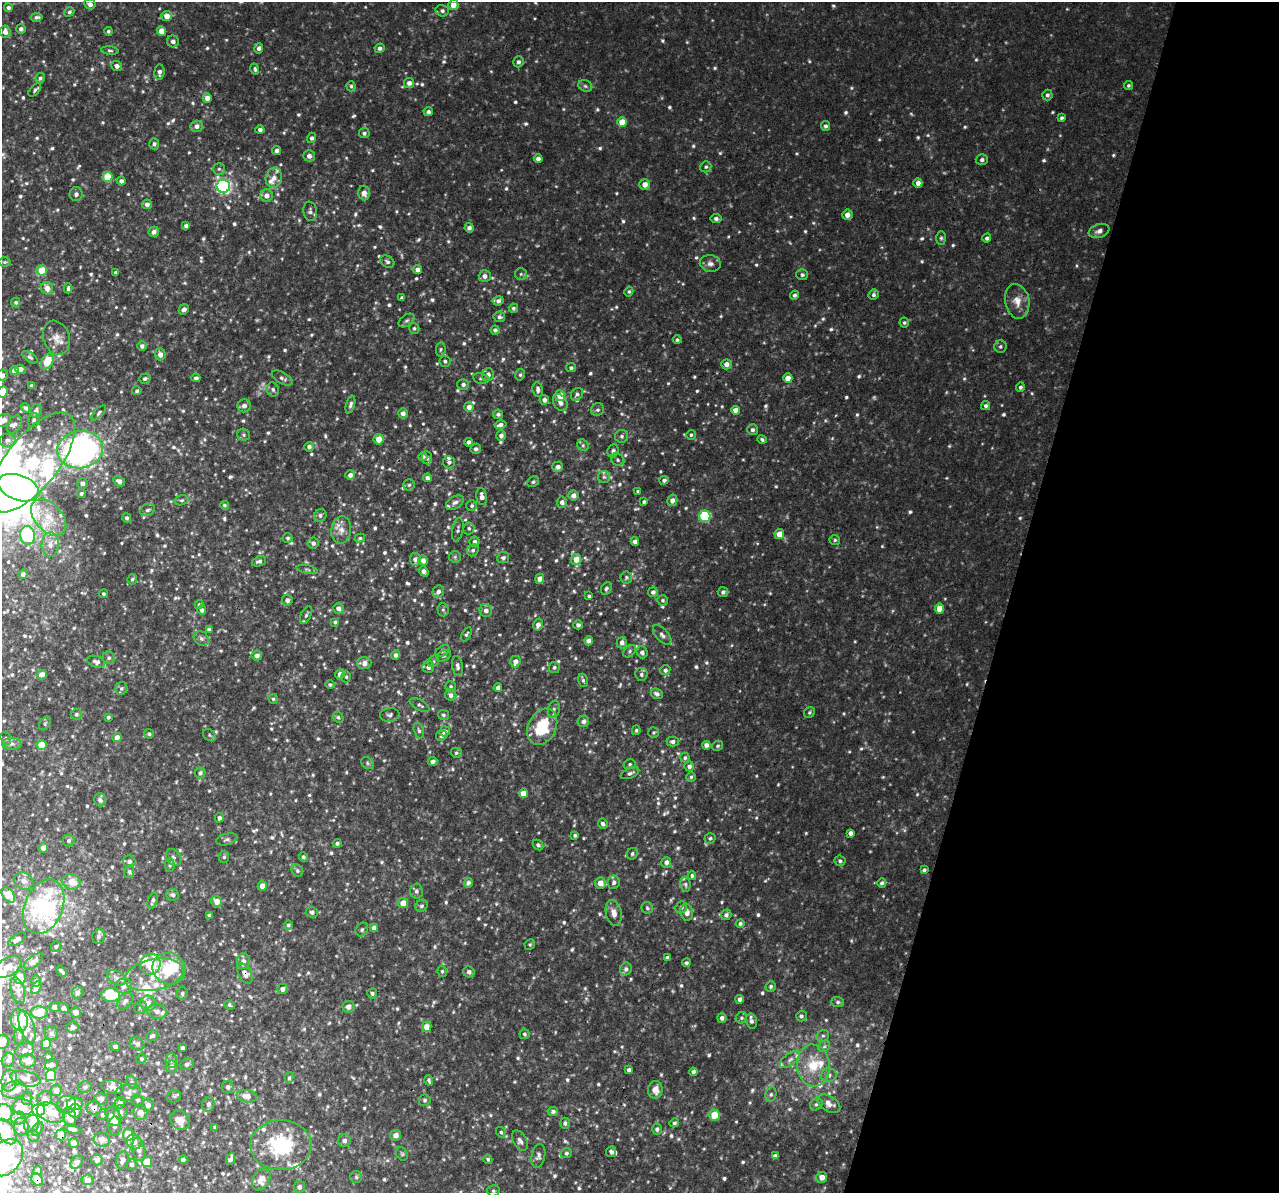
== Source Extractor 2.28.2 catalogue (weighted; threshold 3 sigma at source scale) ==
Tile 8 of 4 x 4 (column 4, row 2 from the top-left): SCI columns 3869-5145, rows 2759-3949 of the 5159 x 5407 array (HDU 1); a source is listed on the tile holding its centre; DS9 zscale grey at full resolution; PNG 1281 x 1195 px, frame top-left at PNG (2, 2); each listed source drawn as its Kron ellipse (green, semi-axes under 4 px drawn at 4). Shown black and unused: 21% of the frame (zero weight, under 3 of 4 exposures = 4% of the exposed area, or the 3 px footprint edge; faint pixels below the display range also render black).
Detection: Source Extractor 2.28.2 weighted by HDU 2 'WHT'; one run over the whole footprint, this tile lists its part. Background 0.0149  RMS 0.0048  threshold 0.0218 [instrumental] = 3 sigma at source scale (4.5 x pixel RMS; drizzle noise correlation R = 1.50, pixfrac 1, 0.0396/0.0396 arcsec/px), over >= 5 px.
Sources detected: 1011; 8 too faint to see at this stretch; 10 inside a brighter object's white glare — neither listed nor drawn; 54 inside a brighter listed object's ellipse — not listed separately; of the other 939, all 500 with FLUX_AUTO >= 0.839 (the completeness limit of this list) listed and drawn (439 fainter detections not listed), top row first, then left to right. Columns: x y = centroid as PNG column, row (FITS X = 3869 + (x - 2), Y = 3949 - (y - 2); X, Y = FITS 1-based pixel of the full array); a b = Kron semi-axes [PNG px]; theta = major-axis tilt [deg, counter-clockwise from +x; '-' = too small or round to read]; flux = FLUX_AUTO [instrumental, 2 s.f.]
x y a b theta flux
90 4 6 5 - 2.3
453 5 5 5 - 4.3
8 8 4 4 - 1.5
442 11 6 5 - 1.4
69 12 5 4 - 0.96
167 16 5 5 - 4.5
37 17 6 4 10 1.1
21 29 5 4 - 1.7
108 31 4 4 - 0.91
161 31 4 4 - 5.2
5 32 6 5 - 2.7
173 41 6 6 - 2
259 48 5 4 - 1.7
379 48 5 4 - 1.4
110 50 8 4 -5 0.9
518 62 5 5 - 1.2
117 66 5 5 - 1.7
255 69 6 4 -72 0.9
159 72 7 5 86 1.7
40 78 5 4 - 0.98
409 83 5 5 - 2.4
351 86 5 4 - 0.86
585 86 7 5 -23 1
1128 86 4 4 - 0.85
35 90 8 4 48 1
1047 95 5 5 - 1.1
207 98 4 4 - 3.4
428 112 5 4 - 1.4
1062 118 4 4 - 0.91
622 122 5 5 - 7.3
197 126 6 5 - 2.5
825 126 5 4 - 1.2
260 130 4 4 - 1.8
364 133 5 5 - 1.3
311 138 5 4 - 1.4
154 144 5 5 - 1.3
277 150 5 4 - 1.4
309 156 5 5 - 2
538 159 4 4 - 1.9
982 160 6 5 - 1.3
706 167 5 5 - 0.93
219 169 6 6 - 0.95
108 177 5 5 - 15
274 178 10 8 77 3.1
121 181 4 4 - 2
918 183 5 4 - 2.4
645 184 5 5 - 3.7
223 186 7 6 - 110
364 193 7 6 - 2.8
76 194 7 6 - 1.7
266 196 6 6 - 3.5
147 204 5 5 - 1.9
310 211 9 7 -81 1.7
847 215 5 5 - 2.9
716 219 5 4 - 1.5
186 226 4 4 - 1.4
469 228 4 4 - 1.9
1099 231 11 6 18 2.8
154 232 5 5 - 2.2
941 238 7 5 -89 0.91
987 238 4 4 - 1.4
5 262 6 5 - 0.85
387 262 7 5 -32 1.3
710 263 10 8 -9 2.4
42 270 5 5 - 14
417 270 4 4 - 2.4
116 273 4 3 - 1.3
521 274 6 6 - 1
802 275 6 5 - 1.2
485 276 6 6 - 2.1
47 288 6 6 - 4.4
68 288 5 3 - 1
629 291 5 4 - 0.85
794 295 5 4 - 1.4
874 295 5 5 - 1.2
402 298 3 3 - 1.1
498 301 5 4 - 1.6
1017 301 17 12 -79 5.8
16 302 5 4 - 0.9
513 308 4 4 - 1
184 309 5 4 - 1.8
499 317 6 5 - 1.3
407 320 9 5 35 1.2
904 323 5 5 - 0.86
414 328 5 5 - 0.86
495 330 4 4 - 1.3
56 338 17 13 -71 4.8
677 340 4 4 - 0.9
142 346 5 5 - 1.7
1000 346 6 6 - 1.1
441 349 7 4 83 0.9
160 354 6 5 - 2.6
30 357 9 4 -35 1
47 361 8 5 59 14
445 361 5 5 - 1.1
726 364 5 5 - 2.8
571 368 5 4 - 1
20 369 5 4 - 2.1
14 371 4 4 - 2.8
2 375 5 5 - 1.7
488 375 6 6 - 2.6
520 375 6 4 75 0.89
196 378 4 3 - 1.2
282 378 11 5 -29 1.7
788 378 4 4 - 5.2
145 379 6 5 - 1.2
481 379 8 5 -9 1.1
463 384 6 5 - 1.4
32 386 4 3 - 1.5
1020 387 4 4 - 1.1
273 389 7 6 - 1.3
538 389 7 5 -83 1.7
137 391 5 4 - 0.89
2 392 6 5 - 9.9
577 394 7 5 49 1.2
560 396 5 5 - 6.4
544 400 5 4 - 1.8
560 402 9 6 -57 2.2
350 405 9 4 74 1.3
244 406 7 6 - 2
986 406 4 4 - 1.2
469 407 5 5 - 2.8
26 408 5 4 - 1.3
597 410 7 6 - 1.2
735 410 4 4 - 3.1
36 411 7 5 62 2
99 413 9 4 47 1
403 413 5 5 - 2.4
498 414 5 4 - 1.2
3 420 8 6 29 3
34 420 7 6 - 1.1
15 424 10 6 61 1.7
500 425 6 4 13 1.8
752 430 5 5 - 1.4
243 435 6 6 - 1
691 435 5 5 - 0.9
501 436 5 5 - 2.1
622 436 6 6 - 1.3
379 439 5 5 - 5.7
762 439 5 4 - 0.87
7 440 8 6 10 1.6
469 442 4 4 - 1.8
583 445 6 5 - 1.1
309 447 5 4 - 1.8
476 449 5 5 - 1.4
80 450 23 18 8 150
613 451 6 5 - 1.3
423 457 4 4 - 1.2
427 458 6 5 - 1
618 460 7 5 -35 1.2
32 462 60 26 51 64
449 462 6 6 - 1.3
558 467 5 5 - 2.3
350 475 5 4 - 2.3
604 477 6 6 - 1.2
427 478 4 4 - 1.6
664 480 4 4 - 1.5
119 481 6 5 - 2.4
533 482 6 5 - 0.97
82 483 5 5 - 2.1
409 485 5 5 - 1
18 488 21 12 -19 160
638 491 4 4 - 0.96
81 494 4 4 - 1
482 496 8 5 -81 2.8
573 496 5 5 - 2.7
182 500 7 5 15 0.92
672 500 6 5 - 2.6
455 502 10 6 31 1.7
562 502 5 5 - 2
644 502 4 3 - 0.86
224 505 4 4 - 0.93
472 506 5 5 - 1
148 510 8 6 20 1.4
320 515 6 6 - 1.2
705 516 6 5 - 44
49 517 21 13 -48 12
127 518 5 4 - 1.2
469 528 6 5 - 0.97
341 530 14 10 82 4.6
458 530 12 5 80 1.4
779 534 5 5 - 6.1
27 535 9 7 -84 46
288 538 5 5 - 0.98
360 538 5 4 - 0.89
835 540 5 4 - 0.86
475 541 5 5 - 1.3
635 542 4 4 - 2.2
313 543 6 5 - 1.6
50 545 12 8 88 3.8
473 550 6 5 - 1.1
455 557 6 5 - 0.85
503 558 6 5 - 1.2
415 559 6 5 - 2.5
576 559 5 5 - 5.3
259 561 7 5 21 1.6
423 561 5 5 - 2.7
307 569 11 3 -11 0.94
424 571 5 4 - 2.1
23 574 4 4 - 1.8
626 577 6 6 - 1
132 579 5 5 - 0.91
540 579 5 4 - 4
606 589 7 5 65 1
438 592 6 5 - 2
653 592 5 4 - 1.8
723 592 5 5 - 1.5
103 594 4 4 - 0.87
589 596 3 3 - 0.9
287 600 5 5 - 2
663 600 5 5 - 0.96
199 605 4 4 - 0.87
338 608 5 5 - 2.3
939 608 5 4 - 7.1
202 610 4 4 - 1.7
443 610 6 5 - 0.99
486 611 6 6 - 2.2
306 615 9 5 64 1.2
335 622 4 3 - 0.86
538 625 6 5 - 2.2
578 625 4 4 - 1.3
209 630 4 3 - 1.5
466 634 8 4 60 0.9
662 635 12 6 -47 2
201 639 8 6 -38 1.4
589 641 4 4 - 2.4
622 643 6 5 - 2.4
443 651 8 5 29 0.89
630 651 7 5 43 1
642 652 6 5 - 1.9
257 655 5 5 - 2.5
395 655 5 4 - 1.8
443 656 8 5 26 1
109 658 6 6 - 1.3
433 661 6 5 - 0.87
96 662 9 5 -19 1.9
515 662 6 5 - 3.6
364 663 7 6 - 3.4
457 666 10 5 -82 1.7
428 667 6 6 - 2.3
554 667 5 5 - 1.1
665 670 5 5 - 1.4
340 674 5 4 - 3
641 674 6 6 - 1.3
42 675 5 4 - 4.1
346 677 5 5 - 0.84
583 680 6 5 - 0.97
330 685 4 4 - 0.91
451 687 5 5 - 0.91
498 687 4 4 - 1.8
121 688 6 6 - 1.2
657 694 6 5 - 1.9
451 695 6 5 - 2
273 699 5 5 - 0.84
419 705 11 5 -29 1.2
554 709 9 5 74 1.5
809 712 6 5 - 0.88
76 714 5 5 - 1.1
390 715 10 7 7 1.6
443 715 5 5 - 0.91
108 717 3 3 - 0.97
338 717 6 4 -39 0.87
583 721 6 5 - 1.9
45 723 7 5 56 0.94
542 727 19 14 63 21
636 730 5 4 - 0.86
419 731 8 5 -72 1
445 731 5 5 - 2
653 733 5 5 - 0.85
149 734 5 4 - 1
209 735 7 5 -39 0.85
441 735 5 5 - 1.8
117 737 4 4 - 4.5
6 738 7 5 -71 0.89
673 742 6 5 - 1.5
12 744 10 6 -1 1.7
42 745 5 5 - 13
706 745 4 4 - 2.1
717 746 6 5 - 0.84
456 753 5 5 - 0.88
685 758 5 4 - 1
432 761 5 4 - 1.6
367 763 7 5 -40 1
630 764 6 5 - 0.88
689 766 5 4 - 1.6
200 773 5 5 - 1.3
630 773 10 5 23 1.3
691 777 5 5 - 0.89
523 793 4 4 - 6
100 800 6 5 - 2
219 818 5 4 - 1.4
603 824 5 5 - 1.5
850 833 4 4 - 2.1
575 835 3 3 - 0.97
710 838 5 5 - 0.92
227 839 11 5 14 1.2
69 841 6 6 - 1.6
337 843 4 4 - 1
538 845 6 4 -45 0.95
43 848 5 4 - 3.3
632 854 6 5 - 1.1
173 857 9 6 -51 1.5
224 857 6 5 - 1
303 857 5 4 - 1.2
840 861 5 5 - 1.1
129 862 6 6 - 1.7
666 862 5 5 - 1.8
170 865 6 5 - 0.93
297 870 6 5 - 1.1
924 870 4 3 - 1.2
129 872 6 5 - 0.85
692 876 4 3 - 0.9
24 881 10 8 -30 3.2
71 882 9 7 -20 6.4
614 882 7 6 - 1.6
468 883 5 4 - 1.5
600 883 6 5 - 4
882 883 5 4 - 1.3
685 884 8 5 -83 1.2
262 886 5 4 - 3.4
416 891 7 6 - 1.5
8 895 9 5 -55 12
172 895 6 5 - 1.3
153 900 8 4 69 1.5
217 901 5 5 - 4.4
403 903 5 5 - 6
421 906 6 5 - 1.1
44 907 28 19 68 57
681 907 6 5 - 1.5
647 908 6 5 - 0.86
312 912 6 5 - 1.4
687 912 8 6 -82 3.2
614 913 13 7 -77 3.7
209 915 3 3 - 0.91
726 915 5 5 - 1.5
740 924 4 4 - 1.2
288 925 4 4 - 1.1
374 928 4 4 - 2.5
362 929 7 5 58 1.1
99 936 7 6 - 1.6
17 939 10 5 34 2.6
530 944 5 5 - 0.86
56 947 5 5 - 1.1
667 958 4 3 - 1.4
33 961 11 5 36 2.5
243 961 8 6 85 2.4
686 963 4 4 - 0.9
150 964 10 10 - 21
8 967 15 9 32 5.7
169 969 17 15 -29 17
626 969 6 5 - 1.6
61 971 6 3 -47 1.2
442 971 5 4 - 0.85
469 972 6 5 - 1.8
245 973 11 6 -61 2.9
154 975 30 15 12 17
20 977 6 6 - 5.8
117 978 10 7 -30 2.1
36 981 6 4 -89 0.86
124 986 8 7 - 2.9
771 986 5 5 - 0.97
36 988 6 4 59 6.9
283 989 5 5 - 2.1
18 991 13 6 -74 2.9
77 993 6 5 - 1.9
182 993 6 5 - 1.1
372 993 5 5 - 1.1
111 995 9 7 -1 22
740 999 4 4 - 1.9
125 1001 9 6 48 1.9
838 1002 6 5 - 1
148 1003 8 7 - 3.8
230 1005 5 4 - 1
54 1007 5 5 - 2.3
141 1007 7 6 - 1
348 1007 6 5 - 2.9
64 1008 6 4 -48 1.2
157 1011 10 7 -12 2.5
76 1012 5 5 - 3.3
39 1013 8 6 -2 11
801 1016 5 5 - 1.1
722 1018 4 4 - 1.6
741 1018 6 5 - 0.94
19 1020 11 8 -77 13
751 1021 7 5 -76 1.6
27 1027 16 7 -71 3.9
73 1027 6 5 - 1.7
426 1027 5 5 - 4.4
51 1033 7 6 - 1.4
524 1034 5 5 - 0.89
19 1036 8 5 89 1.2
152 1036 6 5 - 1.4
823 1036 6 5 - 1.1
2 1042 7 6 - 3.5
46 1044 5 5 - 10
137 1044 8 6 -32 2.1
824 1046 6 5 - 1
115 1047 4 4 - 1.9
182 1048 4 3 - 1.3
25 1050 10 7 16 1.9
48 1057 5 4 - 1.1
141 1059 5 5 - 0.86
790 1059 11 6 37 2.1
8 1060 7 6 - 1.3
28 1061 8 7 - 3.8
171 1061 7 5 -89 1.3
187 1064 7 5 19 1.1
51 1065 7 6 - 1.6
813 1065 21 16 -84 14
172 1067 6 6 - 1.8
629 1070 4 3 - 1.6
693 1072 4 4 - 1.5
51 1075 6 5 - 14
829 1075 8 7 - 1.7
289 1078 6 4 80 0.93
25 1079 15 7 -13 3.8
9 1080 11 7 84 3
429 1080 5 3 - 1
132 1082 7 5 -68 0.84
85 1087 7 5 23 1.3
112 1087 11 6 -12 2.3
228 1087 6 6 - 1.2
14 1090 12 8 8 4.6
56 1090 6 5 - 2.8
655 1090 9 7 86 4.2
128 1092 13 8 14 2.2
771 1094 7 5 76 1.1
174 1096 7 6 - 0.89
247 1096 10 6 -9 4.2
27 1099 6 5 - 0.99
45 1099 8 7 - 2.6
101 1099 7 6 - 1.7
138 1100 5 5 - 1.2
425 1100 6 6 - 1
120 1103 7 5 45 1.3
75 1104 8 6 -1 6.3
208 1104 7 6 - 1.6
816 1104 7 5 40 1.1
829 1104 13 7 -32 3.9
66 1105 10 8 25 3.1
148 1105 6 6 - 2.7
23 1107 10 8 -16 7.8
94 1108 7 6 - 2.5
38 1110 6 6 - 24
75 1111 7 6 - 3
553 1111 5 4 - 1.2
121 1112 7 7 - 1.3
4 1113 9 8 - 13
51 1113 14 9 -23 6.7
141 1113 7 7 - 3.5
103 1115 6 4 34 1.2
714 1115 5 5 - 11
113 1116 10 7 -63 5.5
70 1117 10 6 -79 5.3
18 1118 7 6 - 1.9
180 1120 10 9 - 4.4
565 1123 5 5 - 1.2
674 1123 5 4 - 0.9
32 1124 9 7 65 2.6
21 1126 9 7 -88 2.5
115 1126 10 5 89 1.1
215 1127 4 3 - 1
37 1129 7 5 54 0.92
72 1129 8 4 -17 1.7
657 1129 5 5 - 1.4
6 1131 14 8 -59 10
501 1132 5 5 - 0.85
61 1135 5 5 - 8.1
128 1135 6 5 - 9.4
396 1135 5 5 - 2.9
34 1136 6 5 - 0.97
102 1139 8 7 - 2.9
344 1141 6 6 - 1.9
520 1141 11 7 -62 2
134 1142 8 7 - 2.9
74 1143 5 5 - 2.6
281 1145 31 25 1 37
139 1149 12 6 -80 2.2
611 1152 5 5 - 1.5
566 1153 6 5 - 1
402 1154 7 5 -62 0.86
538 1156 12 6 78 1.8
775 1156 4 4 - 1.5
6 1158 20 15 52 44
231 1159 6 4 64 2.3
488 1159 5 4 - 0.9
97 1160 6 5 - 1.9
122 1160 9 6 71 2.3
183 1160 4 4 - 2.3
77 1162 7 5 46 1.9
147 1162 5 5 - 10
131 1165 5 5 - 1
38 1171 5 4 - 1.1
356 1177 6 6 - 0.95
822 1177 5 5 - 3.8
37 1180 6 5 - 7.1
87 1180 6 5 - 3.2
261 1180 11 8 60 5.4
299 1187 6 5 - 1.5
493 1191 6 5 - 0.88
Overlapping masked pixels (flux is a lower limit): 4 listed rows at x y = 245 973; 94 1108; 61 1135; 37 1180
Isophote crosses this tile's border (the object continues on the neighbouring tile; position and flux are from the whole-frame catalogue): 8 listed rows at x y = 2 375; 2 392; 3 420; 18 488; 2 1042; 4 1113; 6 1131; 6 1158